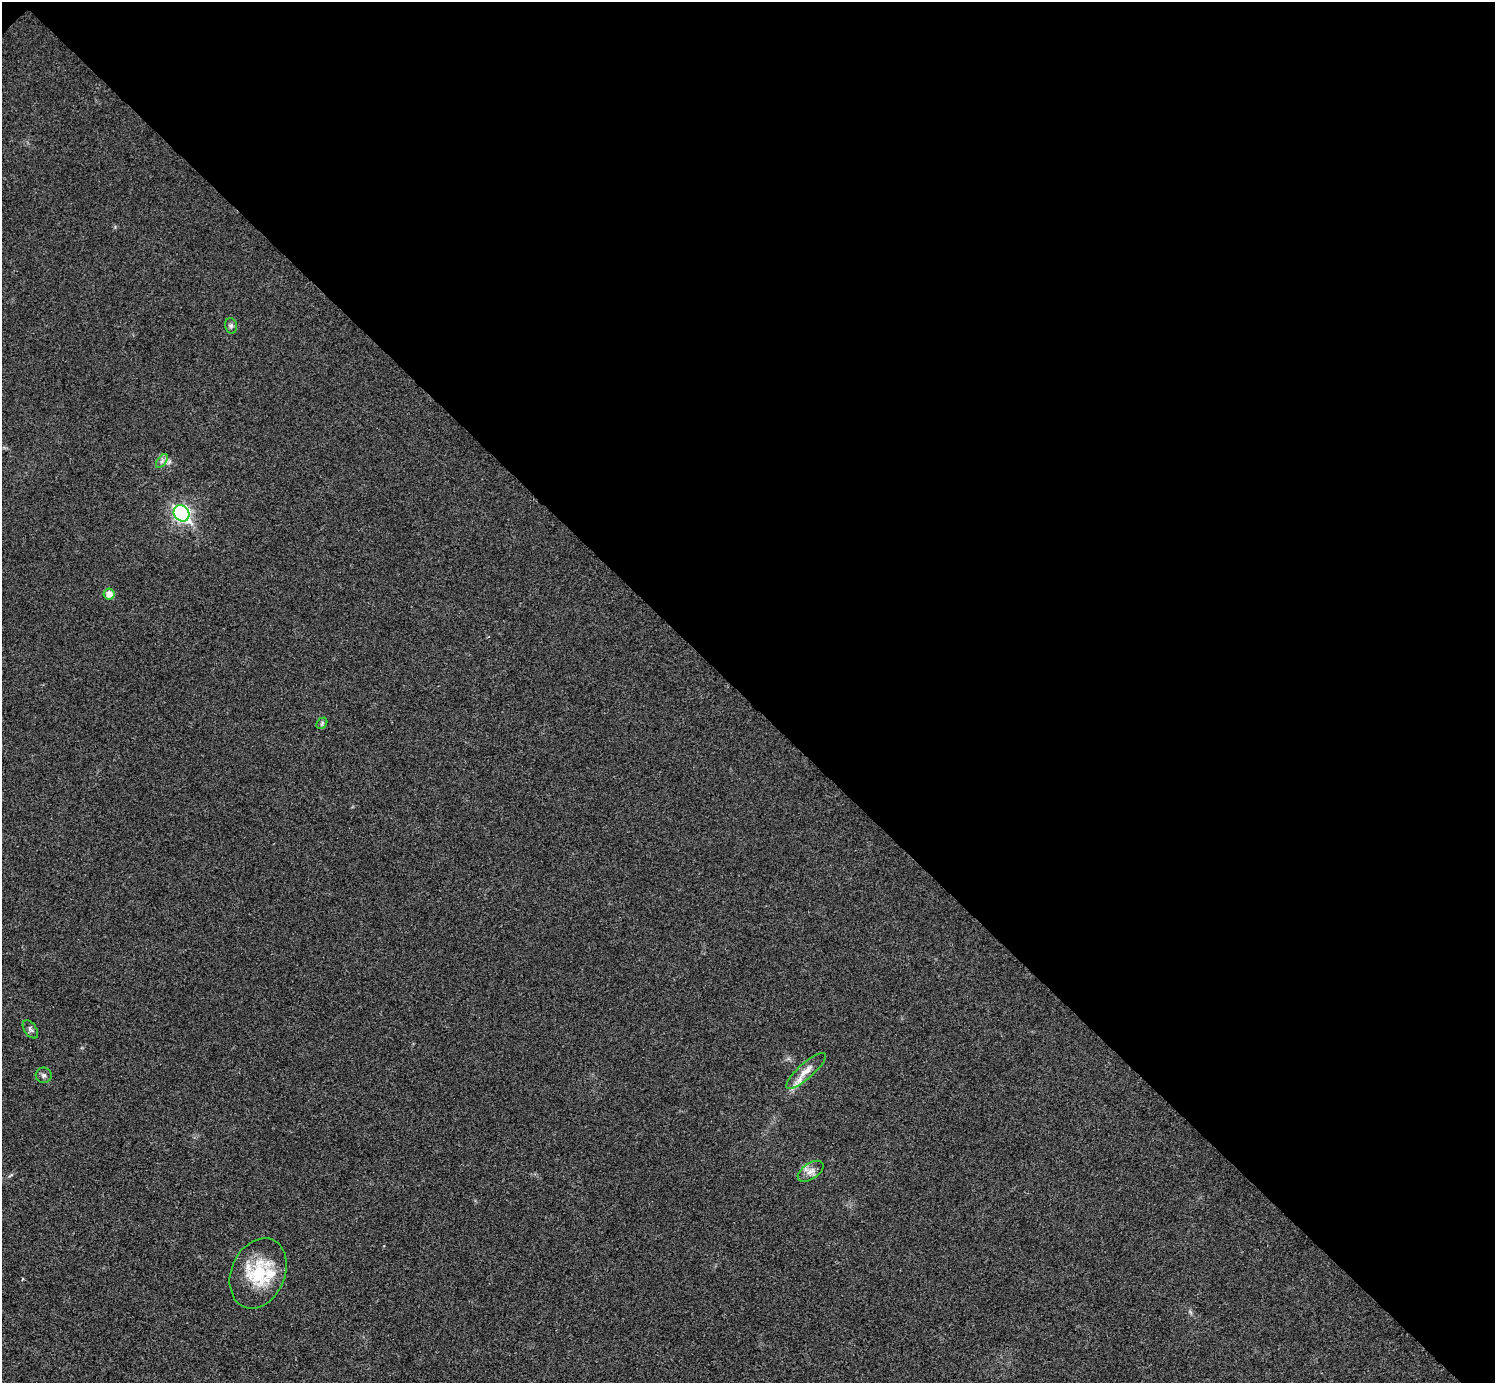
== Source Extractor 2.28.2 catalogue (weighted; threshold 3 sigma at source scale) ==
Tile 3 of 4 x 4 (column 3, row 1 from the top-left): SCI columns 2994-4486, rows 4445-5825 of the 5983 x 5983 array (HDU 1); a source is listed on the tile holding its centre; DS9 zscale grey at full resolution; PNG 1497 x 1385 px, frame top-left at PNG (2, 2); each listed source drawn as its Kron ellipse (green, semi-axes under 4 px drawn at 4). Shown black and unused: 51% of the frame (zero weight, under 3 of 4 exposures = <1% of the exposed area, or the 3 px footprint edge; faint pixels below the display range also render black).
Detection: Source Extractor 2.28.2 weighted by HDU 2 'WHT'; one run over the whole footprint, this tile lists its part. Background 0.0211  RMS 0.0055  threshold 0.0246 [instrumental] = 3 sigma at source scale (4.5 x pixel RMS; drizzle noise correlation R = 1.50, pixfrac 1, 0.05/0.05 arcsec/px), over >= 5 px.
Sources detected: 12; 2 inside a brighter listed object's ellipse — not listed separately; the other 10 listed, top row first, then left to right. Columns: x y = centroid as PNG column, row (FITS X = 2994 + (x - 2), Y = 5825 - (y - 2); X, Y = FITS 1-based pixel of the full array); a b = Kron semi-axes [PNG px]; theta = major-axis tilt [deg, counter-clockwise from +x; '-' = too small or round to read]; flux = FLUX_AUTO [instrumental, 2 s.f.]
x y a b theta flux
231 326 8 6 -76 1.2
162 461 8 4 53 1.4
182 513 8 7 - 140
109 594 5 5 - 4.2
322 723 6 4 49 0.87
30 1029 10 6 -56 1.5
806 1071 25 7 42 5.7
44 1075 8 7 - 1.6
811 1171 14 8 34 3.7
258 1273 36 27 67 28